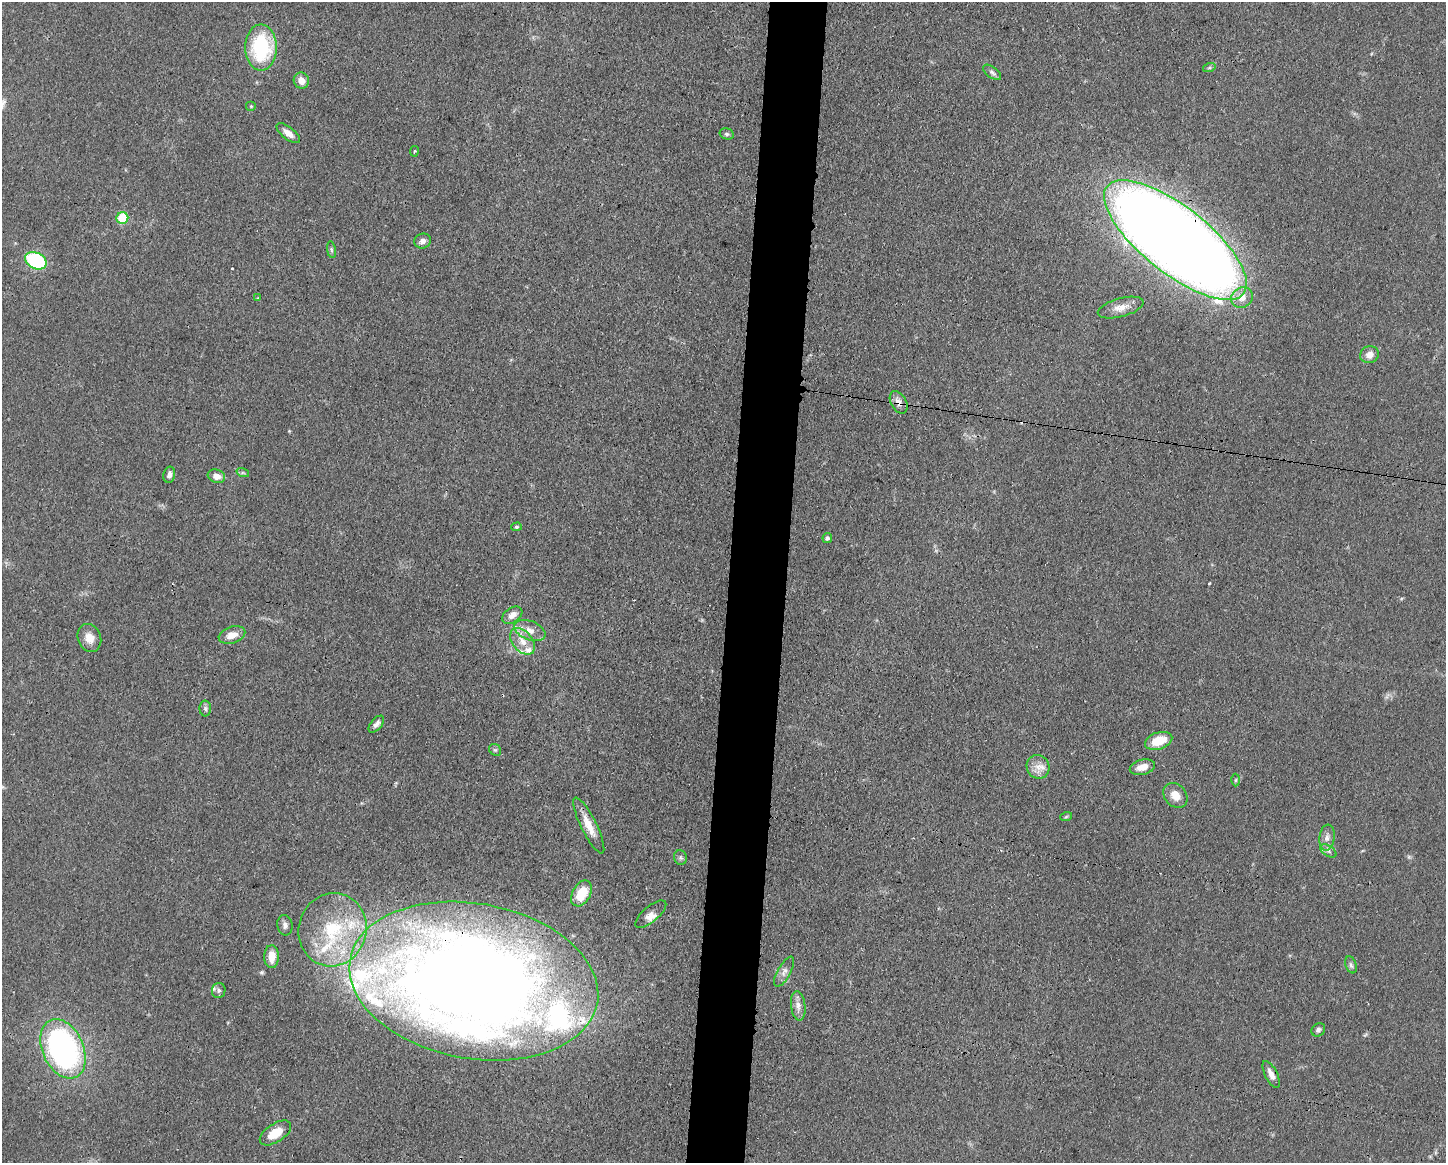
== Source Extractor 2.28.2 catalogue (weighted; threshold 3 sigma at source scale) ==
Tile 8 of 3 x 4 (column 2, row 3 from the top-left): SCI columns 1558-3001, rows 1166-2326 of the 4670 x 4656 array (HDU 1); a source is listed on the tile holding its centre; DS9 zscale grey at full resolution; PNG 1448 x 1165 px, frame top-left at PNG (2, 2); each listed source drawn as its Kron ellipse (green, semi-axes under 4 px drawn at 4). Shown black and unused: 4% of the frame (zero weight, under 3 of 4 exposures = <1% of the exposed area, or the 3 px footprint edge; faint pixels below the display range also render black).
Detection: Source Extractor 2.28.2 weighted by HDU 2 'WHT'; one run over the whole footprint, this tile lists its part. Background 0.0604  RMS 0.0042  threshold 0.0189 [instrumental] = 3 sigma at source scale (4.5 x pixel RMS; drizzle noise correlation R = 1.50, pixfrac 1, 0.05/0.05 arcsec/px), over >= 5 px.
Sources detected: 72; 1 inside a brighter object's white glare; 1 cosmic-ray / hot-pixel residue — neither listed nor drawn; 15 inside a brighter listed object's ellipse — not listed separately; the other 55 listed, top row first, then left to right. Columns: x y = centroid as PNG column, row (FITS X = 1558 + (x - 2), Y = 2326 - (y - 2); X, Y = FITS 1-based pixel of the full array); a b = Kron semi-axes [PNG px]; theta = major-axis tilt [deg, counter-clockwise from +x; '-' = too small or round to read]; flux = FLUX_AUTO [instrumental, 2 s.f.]
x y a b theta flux
261 47 23 16 -90 35
1209 68 6 4 18 0.65
992 72 10 5 -37 1.3
301 81 8 7 - 3.3
251 106 5 5 - 0.52
288 133 14 6 -38 3.2
727 134 7 5 -15 0.94
414 151 5 2 - 0.39
122 218 6 6 - 21
1175 240 87 33 -38 1100
423 241 8 7 - 2
331 250 8 4 -81 0.81
36 261 11 8 -26 40
258 298 3 2 - 0.35
1242 298 11 10 - 4.6
1121 308 23 9 15 4.4
1369 355 9 8 - 3.3
899 402 12 7 -61 2.8
243 473 6 4 -18 0.7
169 475 8 5 78 1.9
216 476 9 6 -16 3.2
517 527 5 4 - 0.62
827 538 5 5 - 1.1
512 615 11 7 33 3
530 630 16 9 -21 4.5
232 635 14 8 18 4.2
89 638 14 11 -67 4.6
522 641 15 10 -50 5.2
205 708 8 6 -88 1
376 724 10 5 50 1.8
1159 741 14 8 18 9.7
495 750 6 5 - 0.73
1038 767 12 11 - 4
1142 767 13 7 14 4.6
1236 780 6 4 89 0.7
1175 795 14 10 -49 5
1066 817 6 3 19 0.52
589 825 31 8 -64 6.8
1327 838 13 7 83 2.6
1328 851 9 5 -34 1.2
680 858 7 6 - 1
581 893 14 9 61 11
651 914 19 8 40 2.9
285 925 10 7 -79 1.8
332 930 37 34 74 36
272 957 11 7 -88 5.9
1351 965 9 5 -69 1.1
784 972 17 6 61 2.4
474 981 126 77 -10 670
219 990 8 7 - 1.3
798 1006 15 7 -82 2.7
1318 1030 7 6 - 1.3
63 1049 31 20 -66 120
1271 1074 15 6 -63 3.4
275 1133 18 9 33 8.2
Overlapping masked pixels (flux is a lower limit): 3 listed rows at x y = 1175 240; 899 402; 474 981